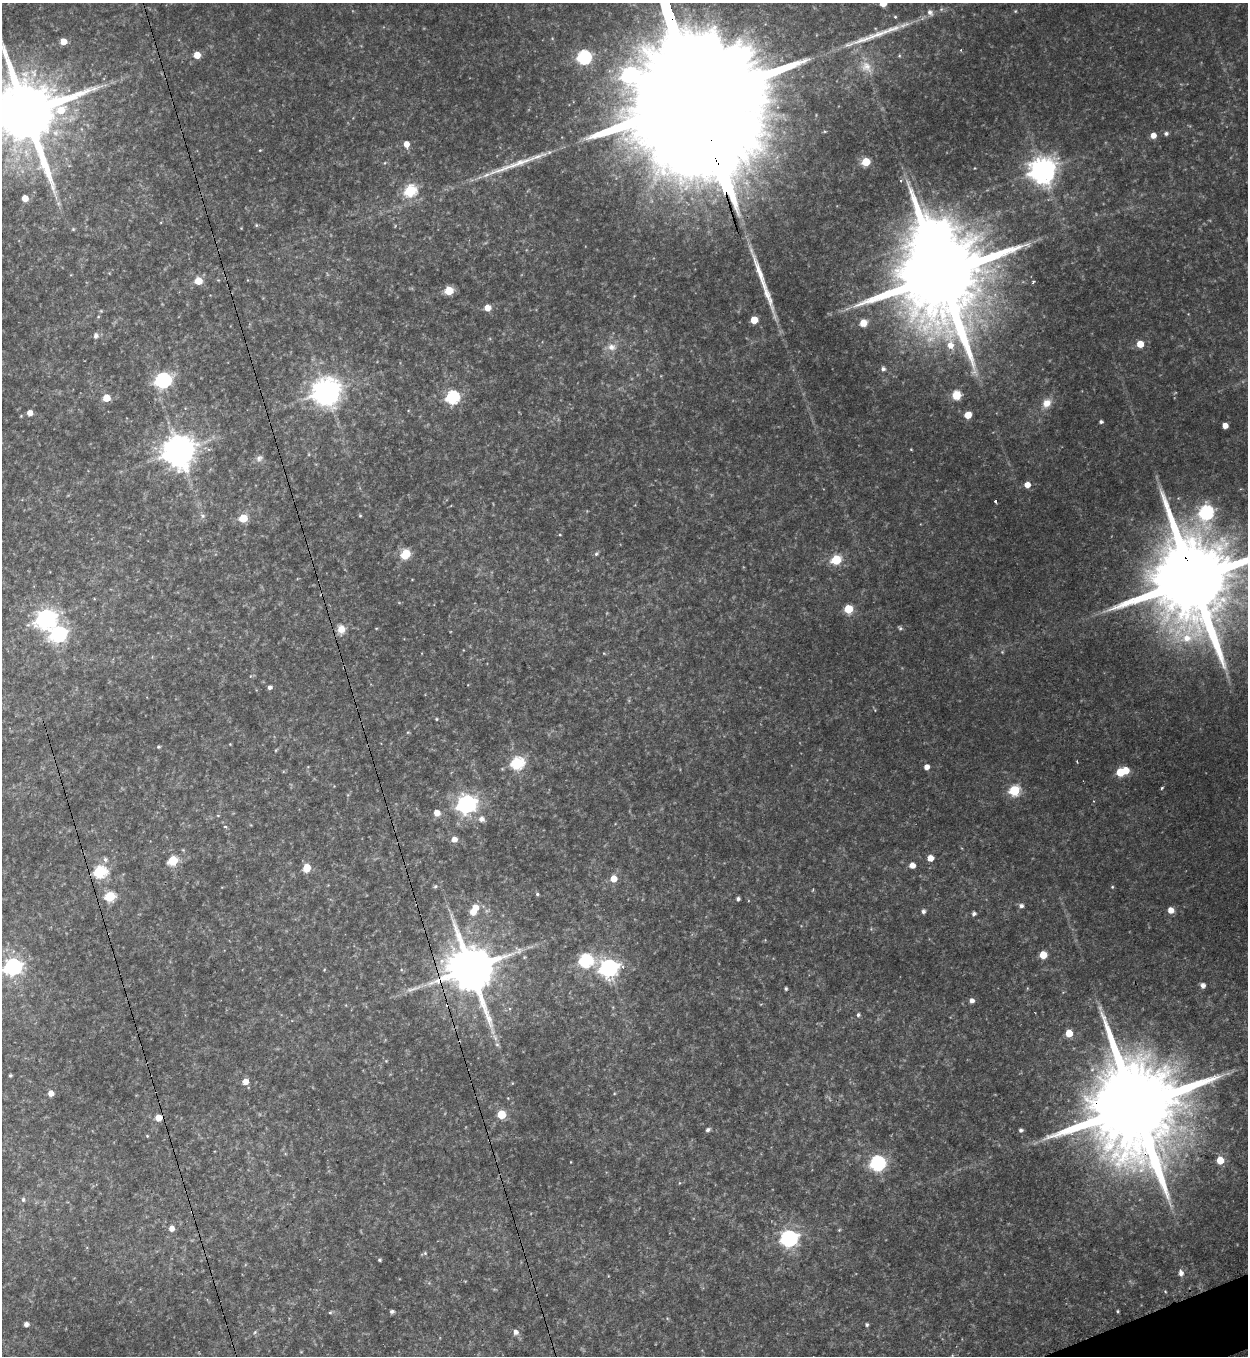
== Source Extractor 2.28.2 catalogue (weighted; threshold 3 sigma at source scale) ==
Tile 6 of 4 x 4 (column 2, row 2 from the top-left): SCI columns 1525-2770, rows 2728-4081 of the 5414 x 5454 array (HDU 1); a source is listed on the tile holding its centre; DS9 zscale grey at full resolution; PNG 1250 x 1358 px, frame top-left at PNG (2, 3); no overlay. Shown black and unused: <1% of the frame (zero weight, under 3 of 4 exposures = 3% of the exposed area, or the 3 px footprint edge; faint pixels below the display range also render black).
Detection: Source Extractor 2.28.2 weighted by HDU 2 'WHT'; one run over the whole footprint, this tile lists its part. Background 0.175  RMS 0.0097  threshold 0.0434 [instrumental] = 3 sigma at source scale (4.5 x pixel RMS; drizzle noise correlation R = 1.50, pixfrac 1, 0.05/0.05 arcsec/px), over >= 5 px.
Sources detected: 166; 3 too faint to see at this stretch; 3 inside a brighter object's white glare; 1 cosmic-ray / hot-pixel residue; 4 long thin detections or spike segments (spike, bleed or trail) — not listed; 4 inside a brighter listed object's ellipse — not listed separately; the other 151 listed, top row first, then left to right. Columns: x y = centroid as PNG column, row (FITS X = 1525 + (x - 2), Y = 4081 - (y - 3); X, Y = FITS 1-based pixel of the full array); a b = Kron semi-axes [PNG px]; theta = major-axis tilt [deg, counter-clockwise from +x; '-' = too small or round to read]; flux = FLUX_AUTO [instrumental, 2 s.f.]
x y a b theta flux
883 3 6 5 - 16
941 9 6 5 - 1.9
1015 11 4 4 - 0.92
930 12 9 7 -51 5.1
895 17 5 4 - 1.5
871 37 68 9 20 38
63 41 5 5 - 14
961 50 4 2 - 0.87
197 55 5 5 - 16
899 56 5 4 - 1.1
584 57 6 6 - 190
867 67 19 13 -52 15
696 97 112 28 -73 120000
26 113 22 18 -72 13000
825 131 5 3 - 1.1
1166 133 5 5 - 2.8
1153 135 5 5 - 8.5
406 144 6 5 - 9
260 150 4 3 - 0.82
866 162 5 5 - 39
1042 170 9 9 - 1200
410 191 6 6 - 99
25 198 5 5 - 14
58 204 8 7 - 3.1
256 225 5 4 - 1.2
241 228 3 3 - 0.72
73 229 5 5 - 1.3
1027 244 12 7 1 4.1
940 274 35 20 -73 25000
247 280 4 3 - 0.7
198 281 6 6 - 18
449 291 5 5 - 39
487 308 5 5 - 15
101 311 5 4 - 1
754 320 5 5 - 23
863 323 8 8 - 9.7
96 336 7 6 - 4.1
1140 344 5 5 - 18
950 345 8 8 - 11
612 347 13 10 -13 8.5
883 369 5 5 - 3.1
163 380 8 6 24 250
326 392 9 9 - 1400
956 395 9 8 - 16
452 397 6 6 - 160
106 398 5 5 - 23
1047 403 13 11 51 12
30 413 5 5 - 7.8
968 415 5 5 - 15
21 416 4 3 - 0.86
1101 422 4 3 - 2.2
1225 425 5 4 - 9.2
911 449 5 3 - 0.82
179 451 10 10 - 1900
259 458 11 8 42 4.2
1027 485 5 5 - 10
996 501 4 3 - 6.2
1206 512 9 7 85 190
203 516 7 6 - 2.5
360 516 4 4 - 1.1
243 518 5 5 - 36
406 554 6 5 - 45
596 554 6 5 - 2.1
836 560 6 5 - 71
1193 580 32 20 -75 22000
848 609 5 5 - 43
46 618 8 7 - 590
376 628 5 3 - 0.77
900 628 6 5 - 1.9
341 629 11 9 -77 10
58 634 8 7 - 250
604 653 5 4 - 0.94
250 676 5 3 - 0.9
270 687 5 4 - 3.2
436 719 4 4 - 1.1
408 732 5 4 - 1.1
230 744 3 3 - 0.74
158 747 4 4 - 1.4
276 750 5 4 - 1.1
1077 761 3 2 - 1.4
517 763 7 6 - 120
926 767 4 4 - 7.5
1125 770 5 5 - 15
1120 772 5 5 - 35
1161 788 3 2 - 1.5
1014 790 6 6 - 76
466 804 8 7 - 490
437 813 5 5 - 11
218 816 5 3 - 0.85
481 819 7 7 - 5.9
225 827 4 3 - 1.3
454 839 6 6 - 7.5
930 858 5 5 - 10
105 859 7 6 - 3
172 861 6 5 - 55
912 865 5 5 - 9.7
306 868 7 5 69 23
100 872 7 6 - 110
613 879 6 6 - 14
435 886 5 5 - 1.8
1112 887 4 4 - 1.1
537 894 4 4 - 1.4
110 896 6 5 - 65
738 899 4 3 - 2.6
1021 906 6 6 - 3.3
1171 910 5 5 - 9.2
923 911 5 5 - 2.9
473 912 6 5 - 11
974 914 4 4 - 3
1043 955 5 5 - 21
524 957 6 4 89 1
586 961 7 7 - 160
13 967 8 7 - 330
609 968 8 7 - 460
470 969 15 13 -68 5400
324 970 5 3 - 0.76
1203 985 5 4 - 5.2
786 989 3 3 - 1.7
972 1001 6 5 - 4.1
858 1015 5 5 - 2.4
1069 1033 5 5 - 22
497 1044 6 5 - 1.7
386 1061 4 4 - 0.81
10 1075 3 3 - 1.5
245 1081 6 5 - 9.3
51 1093 5 5 - 8.7
614 1093 4 4 - 0.95
1135 1106 41 20 -74 30000
501 1114 5 5 - 39
158 1118 5 5 - 17
708 1130 5 4 - 2.9
1021 1130 4 4 - 2.6
147 1136 4 3 - 0.96
1220 1160 5 5 - 21
877 1163 7 7 - 210
679 1183 5 3 - 0.8
23 1200 6 5 - 2.2
171 1228 6 5 - 7.6
839 1230 5 4 - 1
789 1238 7 7 - 350
425 1253 5 5 - 1.5
379 1260 3 3 - 1.6
1181 1273 7 5 -75 5.6
1165 1291 5 4 - 1
392 1311 5 4 - 2.6
1118 1311 3 3 - 1.2
330 1312 5 4 - 1.3
26 1324 4 4 - 3.9
867 1325 4 4 - 1.9
255 1332 7 4 45 1.7
516 1332 6 6 - 5.1
Overlapping masked pixels (flux is a lower limit): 5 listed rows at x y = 696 97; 1193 580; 470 969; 1135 1106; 158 1118
Isophote crosses this tile's border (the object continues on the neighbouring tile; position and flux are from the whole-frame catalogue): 5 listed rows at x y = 883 3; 696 97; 26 113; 1193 580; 13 967